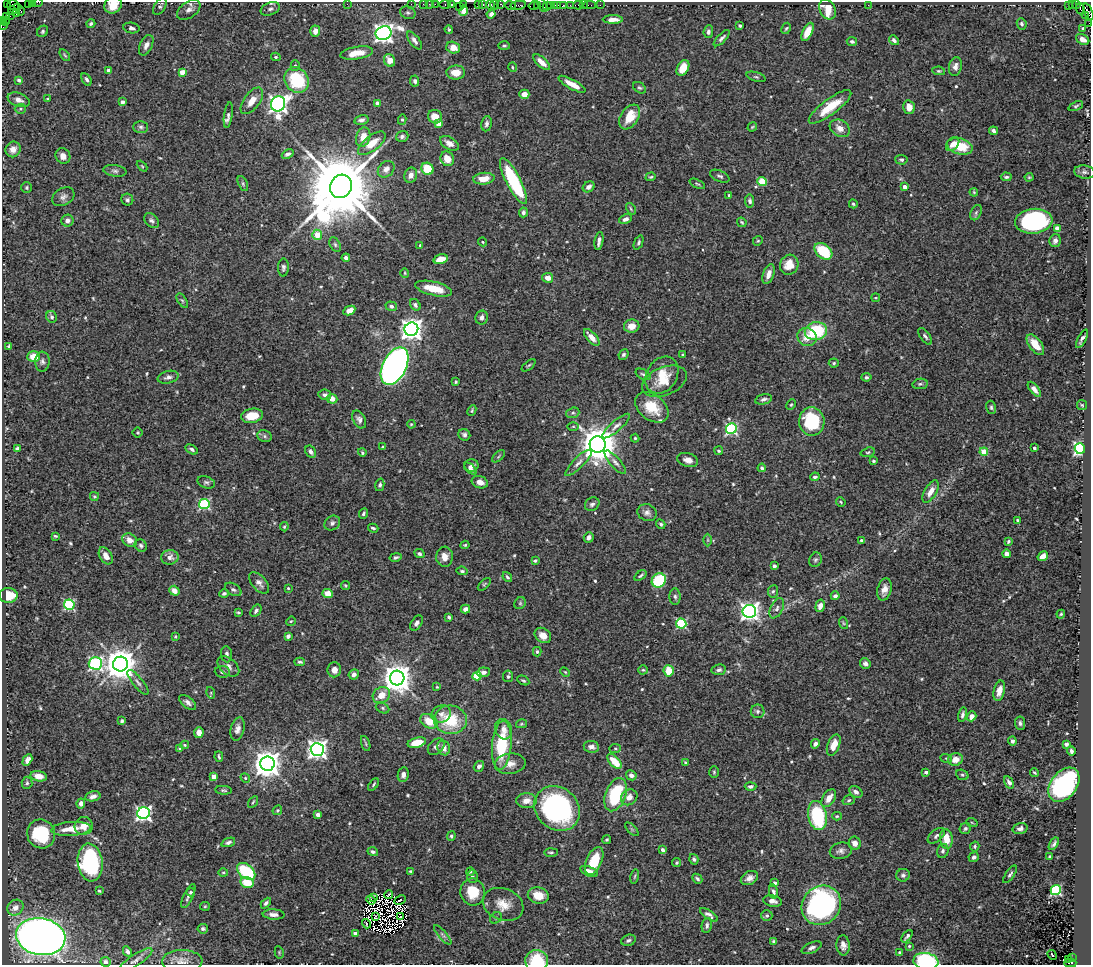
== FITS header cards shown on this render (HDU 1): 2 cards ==
NAXIS1  =                 1089
NAXIS2  =                  963

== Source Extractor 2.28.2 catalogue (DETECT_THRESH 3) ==
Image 1089 x 963 px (HDU 1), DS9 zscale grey, 1 PNG px = 1 image px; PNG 1093 x 967 px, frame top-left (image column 1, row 963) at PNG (2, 2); each listed source drawn as its Kron ellipse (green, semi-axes under 4 px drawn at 4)
Background 0.826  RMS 0.016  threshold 0.0478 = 3 sigma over >= 5 px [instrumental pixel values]
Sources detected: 573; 8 with non-positive FLUX_AUTO (blend fragments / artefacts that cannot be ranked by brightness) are neither listed nor drawn; of the other 565, the 500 brightest by FLUX_AUTO listed and drawn (65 fainter detections omitted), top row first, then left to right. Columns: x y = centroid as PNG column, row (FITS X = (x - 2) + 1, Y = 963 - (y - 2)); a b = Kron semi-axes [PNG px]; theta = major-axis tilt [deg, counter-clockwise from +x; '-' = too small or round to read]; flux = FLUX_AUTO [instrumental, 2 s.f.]
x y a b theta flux
32 2 4 2 - 71
38 2 5 2 - 43
7 3 2 2 - 3.1
28 3 3 2 - 25
347 4 2 2 - 3.9
411 4 2 2 - 16
423 4 2 2 - 25
429 4 2 2 - 32
435 4 2 2 - 54
445 4 6 3 0 8.5
463 4 3 2 - 31
482 4 3 3 - 130
500 4 3 2 - 63
13 5 6 5 - 36
113 5 9 8 - 15
452 5 4 3 - 86
478 5 4 2 - 57
491 5 5 3 - 110
494 5 5 3 - 150
511 5 5 3 - 47
518 5 8 3 7 110
537 5 3 2 - 66
542 5 8 2 -58 67
551 5 3 2 - 86
554 5 4 3 - 40
558 5 3 2 - 46
563 5 3 2 - 47
570 5 2 2 - 12
578 5 5 3 - 82
583 5 2 2 - 11
590 5 6 2 0 15
600 5 2 2 - 11
868 5 3 2 - 1.3
1073 5 3 2 - 77
1076 5 2 2 - 1.3
160 6 10 5 60 2.7
459 6 2 2 - 7.5
534 6 5 3 - 81
547 6 4 3 - 47
1069 6 3 3 - 39
17 7 3 2 - 9.2
270 9 10 6 22 3.7
827 9 10 7 -64 26
1080 9 5 4 - 290
189 10 13 8 34 5.5
12 11 4 3 - 180
21 11 4 3 - 35
463 11 5 4 - 4.7
1088 12 9 3 -67 88
16 13 3 2 - 340
408 13 8 6 -22 2.2
491 14 4 4 - 3.2
1086 15 3 3 - 57
10 16 3 2 - 22
6 17 2 2 - 20
613 19 10 4 -1 7.4
2 21 3 2 - 13
5 21 3 2 - 20
1089 23 3 2 - 8.2
91 24 4 4 - 2.5
1022 24 6 4 -65 2.2
3 25 4 3 - 38
740 26 3 3 - 1.7
131 28 8 5 -10 3.3
786 28 6 4 61 1.5
1083 28 4 3 - 1.5
449 30 4 3 - 1.3
43 31 6 5 - 1.9
315 31 5 5 - 7.8
708 32 6 4 84 3.1
807 32 10 5 64 15
384 33 8 6 20 640
722 38 10 4 46 3
1083 39 7 5 -29 6.7
414 40 10 5 -54 4.7
894 40 5 4 - 2.8
852 41 5 4 - 2.1
146 45 11 6 64 5
504 46 6 4 0 1.7
453 48 7 6 - 11
357 53 16 6 9 15
65 55 7 3 -52 1.4
276 57 5 4 - 1.6
389 60 6 5 - 10
542 62 10 5 -42 9
295 66 5 4 - 1.8
955 66 9 6 79 6.1
512 67 5 3 - 1.2
683 68 8 5 62 18
109 70 4 4 - 4.8
939 71 6 4 -9 1.6
182 72 4 4 - 12
456 72 9 7 1 12
756 77 10 4 -17 1.9
86 79 7 4 -57 2.7
19 80 3 3 - 3
297 80 13 11 -54 59
415 81 5 4 - 2.6
572 84 15 4 -29 13
639 88 7 5 -36 1.9
524 94 5 4 - 7.7
48 99 3 2 - 1.2
19 100 11 6 -21 6.1
252 101 15 8 53 11
122 102 4 4 - 5.8
377 103 4 4 - 9.2
278 104 8 7 - 500
1076 106 7 4 25 1.8
830 107 26 7 37 25
909 107 7 5 -76 11
20 109 5 5 - 1.6
228 115 13 4 82 3.6
435 117 7 6 - 14
630 117 14 8 56 22
361 120 7 4 14 3.4
402 120 5 4 - 1.5
438 123 4 4 - 16
486 124 7 5 81 3.1
141 127 7 5 1 2.6
752 127 5 3 - 1.2
840 128 11 8 -31 7.8
993 131 4 3 - 2.9
402 136 6 5 - 2.5
363 137 10 7 73 13
372 143 16 7 38 17
449 143 10 6 -32 6.6
953 144 8 5 48 6.2
960 146 13 8 -14 30
13 149 8 7 - 6.2
288 154 6 4 24 3.3
63 156 8 7 - 6.7
447 159 7 6 - 14
901 160 6 5 - 2.2
142 166 6 4 -45 1.2
386 169 9 7 44 6.3
427 169 6 5 - 31
115 171 12 5 -8 3
1085 172 10 6 -8 3.8
411 175 8 6 69 7
720 176 10 5 -23 2.7
651 177 5 4 - 1.2
1006 177 5 4 - 2.5
1029 177 4 3 - 1.3
484 179 11 5 6 13
513 181 26 7 -63 89
762 181 4 4 - 35
243 184 8 4 -64 2.1
697 184 8 3 -24 1.5
341 186 12 10 58 16000
589 187 6 5 - 3.8
905 187 4 3 - 7
27 188 5 5 - 1.8
974 192 4 3 - 1.2
729 195 3 3 - 1.2
63 197 12 8 29 4.8
127 200 6 6 - 2.5
750 201 7 4 -81 2.6
853 204 4 4 - 1.6
631 209 6 3 -56 1.3
523 212 5 4 - 2.8
976 213 8 5 64 2.3
625 219 6 4 24 3.7
67 221 6 6 - 4.7
152 221 9 6 -46 3
1034 221 19 12 7 150
742 222 5 3 - 1.6
1057 229 4 4 - 8.5
317 235 5 5 - 21
1055 240 6 5 - 3.9
599 241 9 3 80 3.8
758 241 5 4 - 1.4
483 242 4 3 - 1.3
638 243 7 4 68 1.9
335 245 8 5 -63 2.2
420 245 3 3 - 1.2
823 251 10 7 -40 47
346 258 4 4 - 3.4
441 259 7 4 15 13
789 265 10 9 - 16
283 267 9 5 89 2.8
405 273 5 4 - 1.2
769 274 10 5 71 7.2
548 278 5 5 - 7.8
434 289 19 7 -13 22
876 298 4 3 - 1.2
182 301 8 4 -56 1.8
415 305 6 4 -55 3.1
391 306 6 4 -19 2.5
349 310 6 4 27 11
52 317 6 5 - 2.1
482 317 7 6 - 3.9
632 326 8 6 12 9.4
411 329 7 7 - 820
816 331 11 9 8 64
925 336 10 4 -53 2.8
592 337 10 5 -48 10
807 337 10 9 - 15
1082 339 10 3 62 3.2
1035 345 12 6 -53 14
9 346 4 3 - 1.8
623 355 5 4 - 1.9
683 355 3 3 - 1.5
34 356 6 5 - 18
42 362 10 7 87 4
834 363 5 4 - 1.5
529 365 8 3 40 1.6
395 366 20 11 63 710
643 374 8 5 -30 2.1
662 375 19 15 58 21
168 377 10 6 13 4.2
866 377 5 4 - 1.9
664 381 23 14 22 19
456 382 4 3 - 1.4
920 384 8 5 9 2.2
1034 389 9 4 -51 5.2
325 395 6 5 - 3.2
332 399 5 5 - 9
764 399 8 5 13 3.3
791 405 5 4 - 1.5
1082 405 5 5 - 1.3
652 407 19 12 -38 30
991 407 7 5 -76 2
472 410 5 4 - 1.5
573 413 7 5 19 2.2
252 416 11 7 11 19
359 419 9 6 -60 3.9
812 421 14 12 -84 69
411 424 4 3 - 1.2
573 426 5 3 - 1.2
616 426 18 5 41 5.7
731 429 5 5 - 170
138 432 5 5 - 1.6
464 435 6 5 - 3.3
265 436 7 6 - 2.7
635 438 4 4 - 1.3
598 444 8 8 - 3200
383 447 3 3 - 1.4
17 448 4 3 - 2.3
1034 448 3 3 - 2.8
192 449 7 4 -29 2.8
1080 449 5 5 - 210
719 451 4 4 - 1.6
311 452 6 5 - 3.3
362 452 4 4 - 1.5
868 452 7 4 17 1.8
984 452 4 4 - 31
499 456 8 3 42 1.3
688 460 10 7 -17 6.6
873 461 4 3 - 1.4
615 462 15 5 -48 4.3
578 463 18 5 45 5.5
472 465 7 6 - 3.9
762 468 4 4 - 2.8
470 469 7 4 -42 3.9
815 477 5 3 - 2
206 482 9 5 -21 2.7
480 482 8 6 -19 7.1
380 485 6 4 75 2.5
931 492 12 6 60 9.6
94 496 4 3 - 1.1
841 502 5 4 - 1.2
204 504 5 5 - 120
592 504 7 6 - 3.5
647 513 10 8 -26 5
363 514 5 3 - 2
1017 520 3 3 - 2
332 523 8 6 39 3.5
661 524 5 4 - 2
284 527 4 4 - 1.3
373 528 5 3 - 2.1
55 536 4 3 - 1.3
589 537 5 5 - 3.4
130 540 8 6 -34 8.8
708 540 6 4 90 1.3
862 540 4 3 - 2.4
1008 541 4 3 - 1.5
465 545 4 4 - 1.3
141 546 7 5 -50 2.4
419 554 5 4 - 2.4
1006 554 4 4 - 7.3
106 556 9 6 -59 8.3
1043 556 5 4 - 7.8
170 557 9 7 9 6.1
396 557 6 4 12 2.6
445 557 10 8 -87 8.6
815 560 7 6 - 2.4
535 561 4 3 - 1.9
774 566 3 3 - 5.5
462 571 6 4 -7 2
640 576 7 2 35 1.6
507 577 5 4 - 1.9
659 580 7 6 - 67
259 583 13 7 -48 5.4
484 584 8 4 44 1.5
346 585 4 4 - 1.5
288 588 4 3 - 1.3
233 589 9 5 -30 3
884 589 11 7 76 8.4
174 591 5 4 - 7.5
773 591 6 5 - 1.8
224 594 5 4 - 2.1
328 594 5 4 - 13
8 595 9 7 -2 20
835 596 4 3 - 3
675 597 8 5 -86 2.8
520 603 6 5 - 1.9
69 605 5 5 - 110
820 606 6 4 75 5.9
777 608 11 6 63 4.2
465 609 5 4 - 6
256 611 7 4 56 2.7
749 611 7 6 - 540
238 612 4 3 - 1.6
1061 614 4 3 - 1.3
449 617 4 3 - 2
291 621 5 4 - 1.2
417 623 8 5 56 3.7
843 623 6 4 -71 1.3
681 624 5 5 - 91
543 635 9 7 -36 9.3
288 636 4 4 - 3.3
175 637 4 4 - 1.3
537 652 5 4 - 1.8
227 654 8 5 -84 3.4
300 662 5 3 - 1.8
95 663 7 6 - 190
865 663 5 5 - 3.5
120 664 7 7 - 2200
228 666 12 8 -40 6.3
334 670 7 7 - 7.7
643 670 4 4 - 1.4
719 670 7 5 7 3.1
669 671 6 5 - 20
222 672 7 6 - 2.4
484 672 6 5 - 4.1
565 672 5 3 - 1.2
354 674 5 5 - 3.5
477 676 4 4 - 44
508 676 6 5 - 2.1
397 678 7 7 - 1700
523 680 6 3 -26 1.6
138 682 15 5 -51 3.9
437 687 4 4 - 1.1
999 691 10 5 76 8.8
211 693 6 3 -73 1.3
381 695 9 7 36 13
188 702 10 5 -39 4.2
382 708 7 5 -28 1.8
758 711 7 6 - 2.9
441 714 10 8 29 5.7
962 715 7 4 78 3
972 716 5 4 - 7.4
450 720 16 14 -3 48
122 721 4 3 - 2.1
429 721 9 6 -32 20
1020 723 7 5 -83 2.7
521 724 6 4 13 1.3
238 729 12 6 76 5.9
504 729 10 8 -72 7.7
199 732 5 4 - 6.5
1012 741 4 4 - 3.5
417 743 9 5 14 20
366 744 8 3 -71 1.5
815 744 5 4 - 4.3
1066 744 4 4 - 2.8
185 745 4 3 - 1.4
502 745 24 9 85 59
834 745 11 6 68 14
436 747 10 7 47 3.8
591 747 8 6 -7 5
180 748 4 3 - 1.6
444 748 7 6 - 8
615 748 6 4 8 1.8
317 749 6 6 - 620
1071 751 4 4 - 3.3
219 757 5 2 - 1.5
946 758 6 3 -20 1.4
955 759 7 6 - 12
27 760 6 4 61 4.9
614 761 9 5 -47 22
685 762 4 3 - 1.3
267 764 7 7 - 1600
510 764 15 10 5 11
479 766 6 5 - 4.4
714 772 6 4 -88 1.6
926 772 4 3 - 3.2
1034 773 4 2 - 1.3
403 775 7 5 81 4.4
631 775 5 5 - 5.2
962 775 6 5 - 2
39 776 8 5 -9 11
214 777 4 4 - 11
245 778 5 4 - 1.7
1009 782 6 4 -59 3.5
27 783 6 5 - 2.2
374 785 7 4 51 1.8
1064 785 19 13 52 190
750 786 6 4 3 2.8
223 790 8 4 -4 2
856 792 7 5 -35 4.4
616 795 17 10 69 73
93 796 7 5 12 4.8
629 797 9 7 39 7.7
829 798 10 6 58 11
849 800 6 4 18 1.8
526 801 10 7 -1 9.6
253 802 6 2 58 1.2
81 803 5 4 - 5.2
557 808 24 20 -41 210
277 810 5 4 - 1.4
143 813 6 6 - 320
318 815 4 4 - 6.7
817 816 15 9 -78 93
837 816 5 4 - 1.2
972 823 6 3 -21 1.2
84 826 9 9 - 12
965 828 6 5 - 2.1
1020 828 7 5 14 4.2
71 829 20 7 4 20
632 829 8 3 -45 1.4
41 834 15 14 - 66
451 836 4 4 - 2
936 836 10 5 41 3.2
607 839 4 4 - 1.6
946 839 10 6 -83 16
228 842 7 4 20 2.9
855 843 6 6 - 6.9
1054 844 7 4 57 2.9
975 846 5 4 - 1.9
663 850 4 3 - 3.6
841 851 11 8 12 4.8
943 851 7 5 75 2.6
373 852 5 4 - 2.6
551 852 7 3 1 1.6
1050 856 3 3 - 2.3
974 857 5 4 - 2.8
694 859 5 4 - 2.2
594 861 15 7 66 30
90 862 19 12 -83 140
677 863 4 4 - 1.7
246 871 10 6 -40 65
411 871 3 2 - 1.3
589 871 9 4 -20 7.8
223 872 5 3 - 1.1
470 872 4 4 - 1.4
1010 874 10 4 55 2.5
903 875 7 6 - 3
472 876 6 5 - 2.8
634 876 7 3 80 1.5
749 878 9 6 29 5.5
697 879 5 3 - 2.1
247 882 7 5 -13 24
775 883 3 3 - 3.9
1056 890 5 5 - 120
99 891 3 3 - 1.2
191 892 4 4 - 1.7
473 892 14 12 -80 24
773 892 7 4 -78 3
389 894 4 2 - 1.6
538 895 10 8 -10 18
188 896 13 4 64 3.6
373 898 3 2 - 1.2
371 900 5 2 - 1.6
400 900 6 2 27 2.2
772 901 9 5 -11 5.6
266 903 6 4 46 2.6
503 904 21 16 -22 16
821 905 21 18 45 260
205 906 5 4 - 1.3
15 908 8 7 - 5.9
274 914 11 5 -3 5.8
709 915 10 4 -34 4.1
375 916 3 2 - 2.5
400 916 3 2 - 1.7
767 916 5 5 - 2.2
496 918 6 5 - 1.9
366 924 5 2 - 3
707 925 8 5 81 2.8
203 929 5 5 - 2.1
355 933 4 3 - 5.6
443 935 12 4 -49 2.7
907 936 7 3 51 2.6
41 937 25 18 -10 1400
628 940 7 5 22 2.7
773 941 3 3 - 1.4
843 945 10 6 -85 6.1
909 946 3 3 - 1.5
812 948 10 5 24 3.8
127 951 5 4 - 2.7
279 952 6 4 -80 1.3
899 952 3 3 - 1.6
1052 955 5 3 - 6.8
1072 958 2 2 - 34
135 960 20 5 33 5.1
1069 960 3 2 - 6.3
182 961 20 11 0 10
537 961 11 11 - 42
926 961 12 8 -9 120
105 962 5 5 - 3.7
1070 963 6 3 1 110
At the frame edge (FLAGS 8, measured only in part): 13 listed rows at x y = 32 2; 38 2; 7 3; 28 3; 113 5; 1088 12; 2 21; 1089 23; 3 25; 537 961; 926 961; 105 962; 1070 963
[65 fainter detections neither listed nor drawn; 8 non-positive-flux detections neither listed nor drawn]